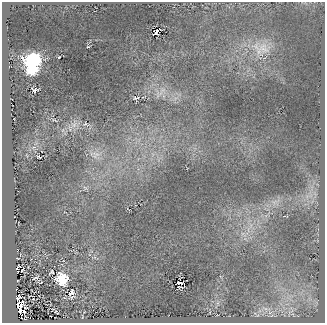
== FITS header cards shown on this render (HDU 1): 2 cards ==
NAXIS1  =                  323
NAXIS2  =                  321

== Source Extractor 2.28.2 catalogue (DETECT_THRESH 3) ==
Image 323 x 321 px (HDU 1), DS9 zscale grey, 1 PNG px = 1 image px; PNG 327 x 325 px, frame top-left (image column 1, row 321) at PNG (2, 2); no overlay
Background 33.9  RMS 30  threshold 91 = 3 sigma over >= 5 px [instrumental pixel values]
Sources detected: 31; all 31 listed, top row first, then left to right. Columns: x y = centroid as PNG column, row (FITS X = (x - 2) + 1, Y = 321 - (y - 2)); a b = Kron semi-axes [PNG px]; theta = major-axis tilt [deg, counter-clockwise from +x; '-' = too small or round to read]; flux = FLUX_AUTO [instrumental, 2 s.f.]
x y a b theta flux
156 32 6 5 - 4300
88 47 3 2 - 1400
264 48 19 19 - 43000
59 57 3 2 - 2500
32 60 11 10 - 190000
32 69 8 7 - 68000
34 90 6 4 -5 4700
163 90 8 7 - 11000
143 97 3 2 - 1400
136 98 9 4 11 3600
54 120 8 3 -28 2700
86 124 10 6 -28 6800
74 125 8 6 46 9400
97 154 16 5 -9 12000
39 157 4 2 - 2500
95 257 6 4 72 3600
19 266 3 2 - 910
17 269 4 3 - 4100
22 270 4 2 - 220
51 272 5 4 - 2400
35 278 8 3 24 2500
62 279 10 9 - 63000
41 282 5 3 - 2100
180 283 6 3 -11 4500
180 287 5 2 - 2000
71 293 12 7 80 13000
18 298 6 4 62 2000
18 307 13 7 -77 12000
265 308 7 4 -19 6300
24 312 5 4 - 7900
56 312 4 2 - 2300